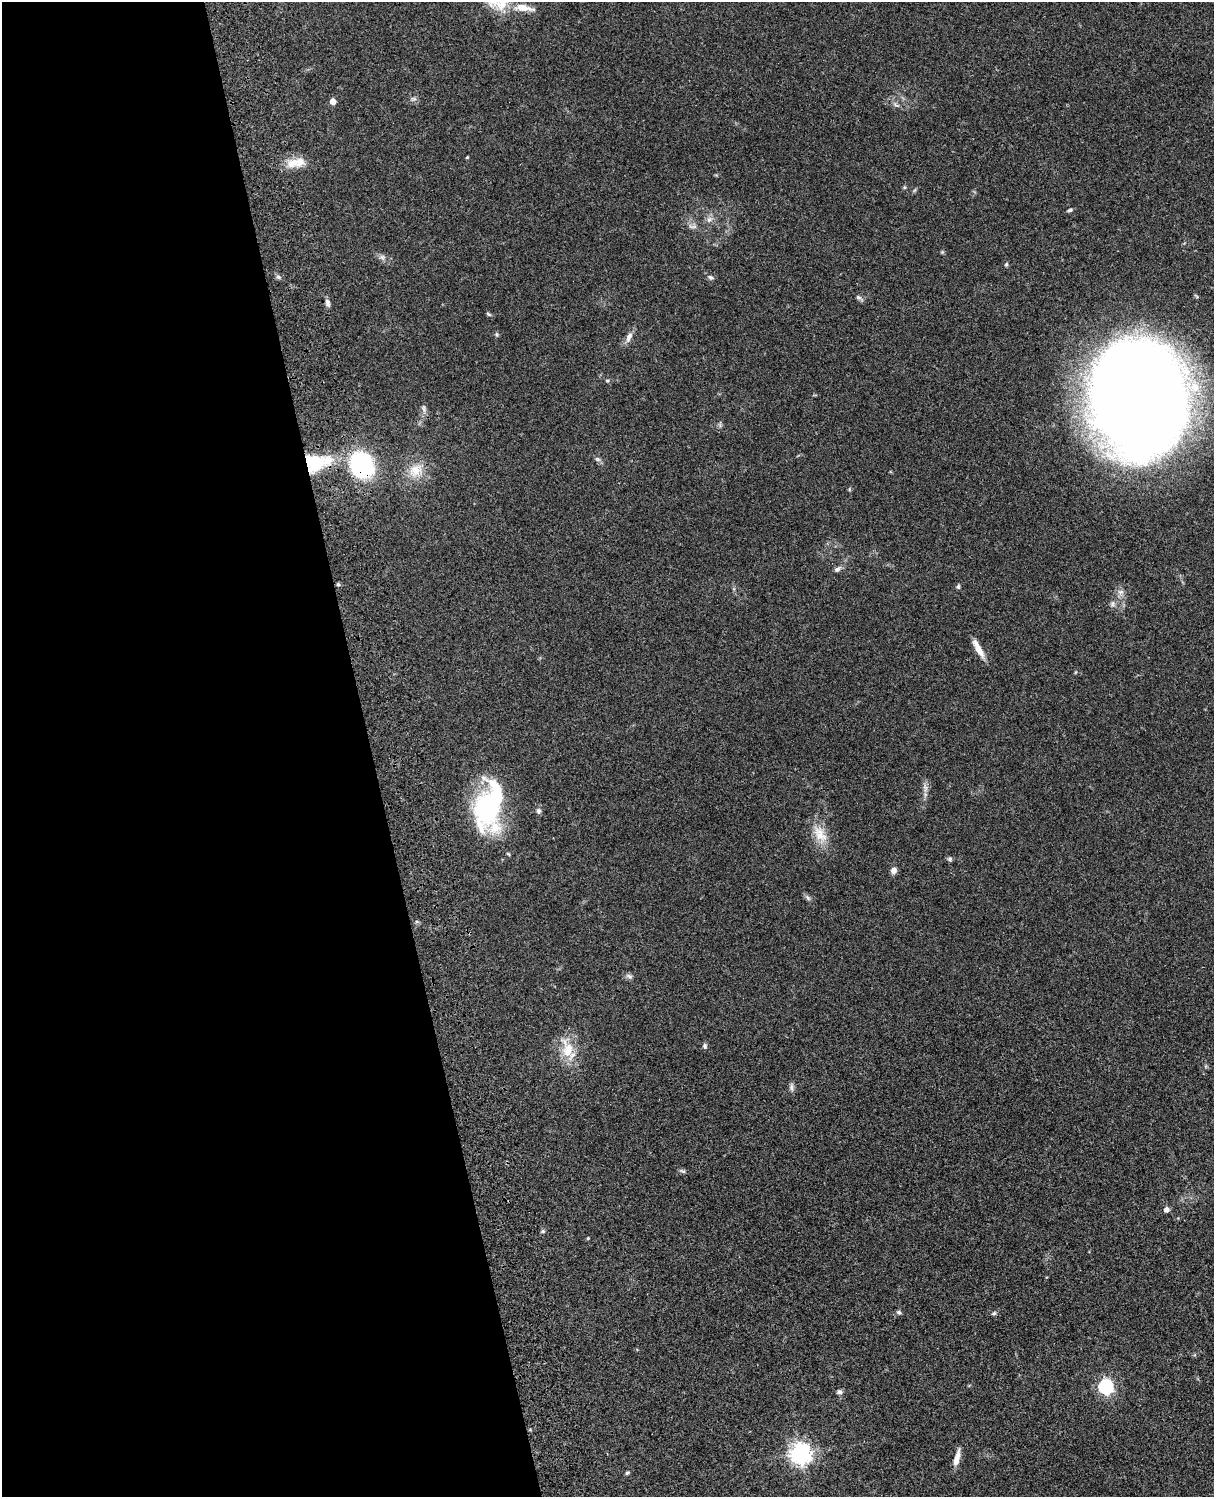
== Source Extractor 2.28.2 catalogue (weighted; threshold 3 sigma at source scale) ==
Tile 5 of 4 x 3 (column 1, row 2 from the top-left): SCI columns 121-1332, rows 1772-3266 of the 5086 x 4925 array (HDU 1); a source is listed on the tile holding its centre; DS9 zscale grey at full resolution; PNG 1216 x 1499 px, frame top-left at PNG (2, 2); no overlay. Shown black and unused: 31% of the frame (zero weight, under 3 of 4 exposures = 6% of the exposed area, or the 3 px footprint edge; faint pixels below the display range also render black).
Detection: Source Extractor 2.28.2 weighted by HDU 2 'WHT'; one run over the whole footprint, this tile lists its part. Background 0.0882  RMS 0.0061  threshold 0.0275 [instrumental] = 3 sigma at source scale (4.5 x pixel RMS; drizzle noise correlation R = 1.50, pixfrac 1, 0.05/0.05 arcsec/px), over >= 5 px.
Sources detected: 59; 2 inside a brighter object's white glare — not listed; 2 inside a brighter listed object's ellipse — not listed separately; the other 55 listed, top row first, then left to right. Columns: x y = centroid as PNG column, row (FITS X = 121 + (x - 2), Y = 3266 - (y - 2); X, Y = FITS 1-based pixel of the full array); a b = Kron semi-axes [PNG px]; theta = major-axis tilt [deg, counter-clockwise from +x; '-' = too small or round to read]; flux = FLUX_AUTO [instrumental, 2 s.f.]
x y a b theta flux
523 8 32 10 -8 13
414 99 7 4 -18 1.2
333 101 5 4 - 6.6
896 105 11 5 -33 1.8
467 157 4 3 - 0.58
296 163 29 11 9 10
1070 210 7 4 17 1.1
709 219 8 7 - 2.4
692 227 12 4 -4 1.8
942 252 5 5 - 0.69
382 257 8 6 -45 1.7
1006 264 5 4 - 0.86
278 277 8 5 -20 1.3
710 277 9 5 -14 1.4
859 297 10 5 -30 1.5
328 303 10 6 -74 2
488 314 8 4 -36 0.86
497 334 7 4 -71 0.87
629 337 15 7 67 3.5
607 381 5 4 - 0.74
1147 397 98 70 -70 1000
424 409 12 5 -80 2.1
597 459 8 5 -27 1.5
313 463 22 17 7 35
362 465 22 19 -63 70
415 471 20 16 39 12
849 489 6 3 -73 0.63
837 569 10 6 31 2
338 584 5 4 - 0.93
958 586 6 5 - 0.98
1121 592 9 6 20 2.2
1113 604 9 4 90 1.5
978 649 23 6 -61 6.9
925 788 13 5 -84 2.8
487 806 60 27 -78 69
538 811 8 6 -78 1.8
820 834 27 14 -57 12
950 859 6 5 - 1.3
894 870 7 6 - 3.2
808 898 8 5 -54 1.5
629 976 10 6 -24 1.8
705 1046 7 6 - 1.4
568 1050 26 17 -79 16
791 1088 10 5 -80 1.7
683 1171 8 5 -18 1.2
1166 1210 5 5 - 3.1
543 1231 6 4 13 0.98
588 1238 4 3 - 0.55
899 1312 6 5 - 1.4
994 1313 7 4 30 0.98
1106 1387 7 7 - 96
839 1392 7 6 - 1.6
800 1454 7 7 - 380
957 1458 21 6 76 5.3
627 1473 5 4 - 0.94
Overlapping masked pixels (flux is a lower limit): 2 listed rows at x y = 313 463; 362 465
Isophote crosses this tile's border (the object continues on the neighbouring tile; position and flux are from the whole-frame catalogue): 1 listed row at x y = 1147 397